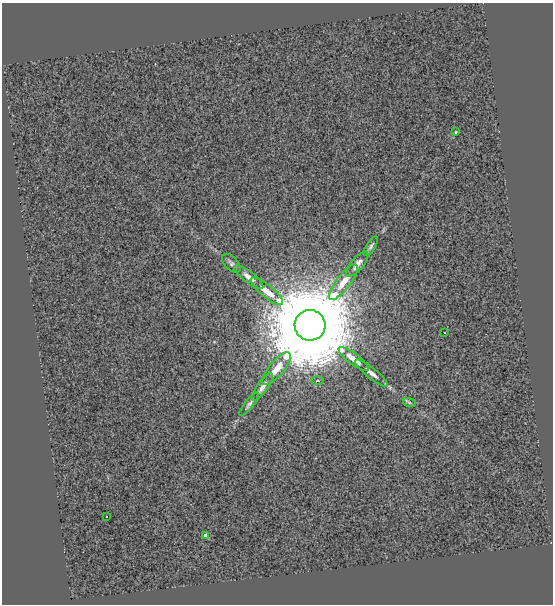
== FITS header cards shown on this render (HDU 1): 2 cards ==
NAXIS1  =                  551
NAXIS2  =                  602

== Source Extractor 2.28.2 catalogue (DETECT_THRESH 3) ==
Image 551 x 602 px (HDU 1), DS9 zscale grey, 1 PNG px = 1 image px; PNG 555 x 606 px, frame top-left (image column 1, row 602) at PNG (2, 3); each listed source drawn as its Kron ellipse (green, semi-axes under 4 px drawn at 4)
Background 0.0646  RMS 0.5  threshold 1.49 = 3 sigma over >= 5 px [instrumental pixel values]
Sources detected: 18; all 18 listed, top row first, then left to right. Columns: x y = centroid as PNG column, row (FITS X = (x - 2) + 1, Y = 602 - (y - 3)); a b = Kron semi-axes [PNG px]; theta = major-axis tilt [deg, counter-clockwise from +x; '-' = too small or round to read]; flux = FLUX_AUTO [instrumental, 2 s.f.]
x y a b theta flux
456 132 3 2 - 38
371 246 11 4 59 86
231 263 11 6 -46 110
357 264 15 6 50 200
249 277 18 5 -38 210
343 282 21 7 52 500
267 291 20 6 -39 490
310 325 15 15 - 800000
444 332 2 2 - 23
353 359 18 5 -38 420
277 369 20 7 50 490
371 373 20 5 -39 240
318 381 6 3 0 41
263 387 16 5 55 180
409 402 6 4 -19 45
249 404 14 4 51 100
107 516 3 2 - 83
205 536 4 4 - 260